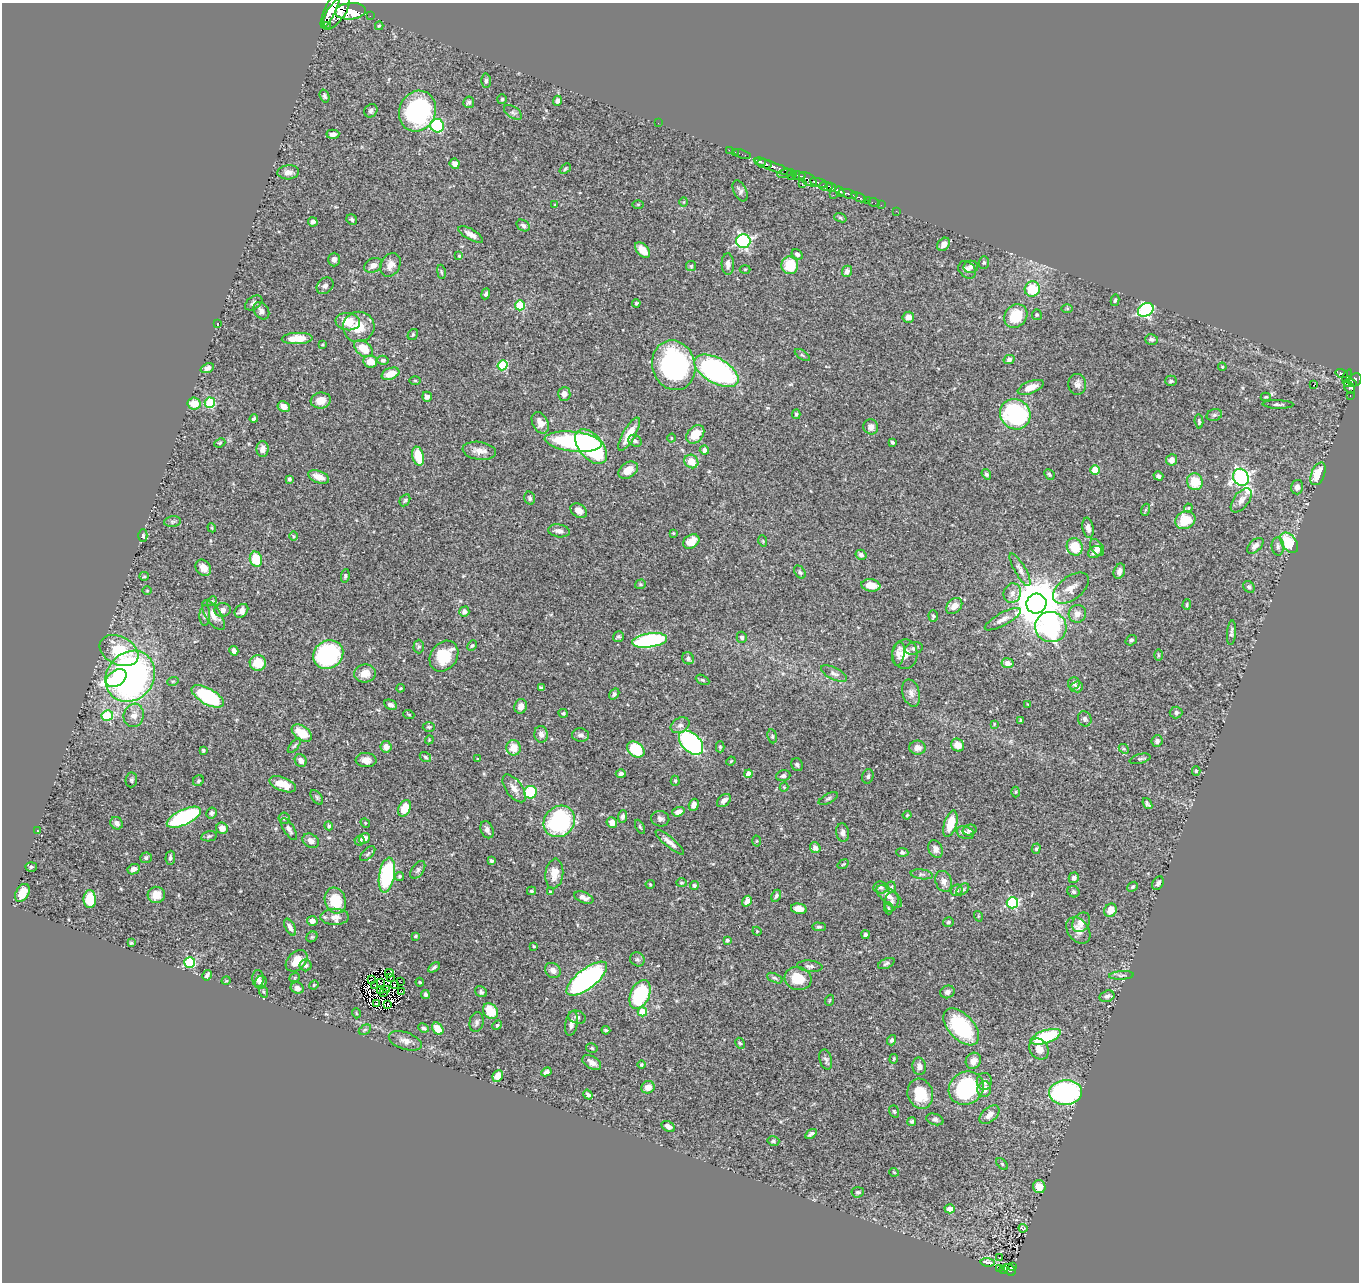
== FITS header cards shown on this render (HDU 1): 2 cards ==
NAXIS1  =                 1357
NAXIS2  =                 1280

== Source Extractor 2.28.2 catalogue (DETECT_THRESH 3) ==
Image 1357 x 1280 px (HDU 1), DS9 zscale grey, 1 PNG px = 1 image px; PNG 1361 x 1284 px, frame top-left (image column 1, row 1280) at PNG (2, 3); each listed source drawn as its Kron ellipse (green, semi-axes under 4 px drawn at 4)
Background 0.746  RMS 0.02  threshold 0.0596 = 3 sigma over >= 5 px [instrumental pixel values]
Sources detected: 467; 5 with non-positive FLUX_AUTO (blend fragments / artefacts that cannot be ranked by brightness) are neither listed nor drawn; the other 462 listed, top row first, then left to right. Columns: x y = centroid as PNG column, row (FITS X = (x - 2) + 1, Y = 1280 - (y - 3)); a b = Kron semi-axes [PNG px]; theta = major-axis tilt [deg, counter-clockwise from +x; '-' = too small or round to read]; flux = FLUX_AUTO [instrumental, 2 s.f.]
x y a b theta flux
330 9 20 5 65 2700
351 11 15 8 5 2600
336 13 20 8 54 3600
370 16 2 2 - 7.6
327 25 2 2 - 6500
379 26 4 3 - 2
486 81 7 5 88 2.9
325 96 7 4 -71 2.8
502 99 5 5 - 2.4
557 101 5 4 - 4.1
469 102 6 5 - 3.1
371 111 7 6 - 3.5
418 111 21 18 68 180
513 112 10 5 -33 3.5
658 123 2 2 - 61
437 126 7 6 - 100
333 134 6 4 3 5.3
729 150 2 2 - 10
735 152 2 2 - 4.3
742 154 9 2 -18 25
760 162 6 3 -9 250
455 164 5 5 - 5.3
765 164 7 4 -12 640
774 167 22 4 -21 650
565 169 6 4 42 1.9
288 172 11 7 5 7.3
784 173 7 3 14 200
791 175 5 5 - 180
799 175 7 3 -14 270
808 179 10 5 -34 310
819 183 9 3 -16 260
802 184 3 2 - 89
825 186 7 4 -7 860
831 187 5 3 - 280
740 191 11 6 -64 4.3
840 192 5 4 - 460
848 194 9 3 -16 540
833 195 2 2 - 22
859 197 8 3 -21 140
867 200 3 3 - 47
684 202 5 3 - 1.1
874 203 6 2 -18 18
638 204 6 4 1 1.5
555 205 4 2 - 0.85
881 205 2 2 - 7.6
896 211 2 2 - 7
840 218 6 4 -20 1.9
352 219 6 5 - 3.1
313 222 5 4 - 4.6
523 225 7 5 -32 3.4
471 234 14 5 -29 8
743 241 7 7 - 240
944 244 7 5 50 8.5
642 250 9 5 -47 14
797 254 6 4 -33 3.4
459 256 3 3 - 1.4
334 260 7 6 - 4.3
984 263 6 5 - 2.1
728 264 11 6 -88 6.5
373 265 9 7 29 7.4
390 265 12 9 60 10
790 265 8 8 - 37
691 266 5 5 - 1.7
971 267 7 6 - 4.4
745 269 5 3 - 1.2
967 270 10 7 -43 5.6
847 271 6 5 - 5.1
441 272 7 3 -81 1.6
325 286 9 7 42 5.3
1032 289 8 7 - 37
486 294 5 4 - 2.8
1115 300 6 4 80 2.4
254 303 9 6 34 4.4
636 303 4 4 - 1.8
520 305 5 5 - 68
1067 309 6 4 -1 1.7
1146 310 8 6 34 250
261 311 9 7 -53 6
1037 315 5 5 - 2
1016 316 13 10 46 43
908 317 6 5 - 8.8
348 322 12 8 -5 25
217 324 3 2 - 0.95
359 327 16 15 - 27
413 334 6 5 - 1.8
297 339 15 5 2 21
1151 339 6 5 - 4.2
323 344 4 3 - 1.4
363 348 10 7 -39 23
802 355 8 3 -34 1.9
383 360 5 4 - 3.1
1009 360 5 4 - 3.5
370 362 7 6 - 17
502 365 5 5 - 53
674 365 25 21 -73 230
1222 367 4 3 - 1.4
207 368 7 4 22 6
716 371 24 12 -29 350
1342 373 6 3 -15 160
390 374 9 5 20 20
1347 376 7 3 64 60
415 380 6 3 -2 1.6
1355 380 7 6 - 300
1171 381 6 5 - 3
1350 383 7 3 -5 240
1077 384 10 9 - 8.2
1313 385 2 2 - 210
1031 387 14 6 22 15
1349 387 7 5 -56 280
564 394 7 6 - 7.2
1350 395 4 3 - 16
427 397 5 4 - 5.4
1266 397 5 4 - 1.6
321 400 10 8 7 14
210 403 5 5 - 72
194 404 6 6 - 21
1278 404 15 4 -2 3.4
284 407 6 5 - 9.9
796 414 5 4 - 2.3
1015 414 16 14 -43 170
1214 415 8 6 16 3.3
254 419 4 3 - 2.3
1199 421 7 4 -84 2.4
540 423 11 7 -64 11
871 427 8 7 - 6.4
629 434 19 6 60 24
695 434 10 7 47 27
671 438 4 3 - 1.1
635 441 7 5 -31 3.1
573 442 29 10 -6 190
892 442 3 3 - 2.1
220 443 6 4 23 1.8
591 447 20 12 -50 180
263 449 8 6 90 7.4
704 450 5 4 - 6.5
479 451 17 9 -8 12
418 456 9 5 -76 31
1172 460 6 5 - 8.7
691 461 7 6 - 19
628 470 11 7 36 17
1095 470 4 4 - 28
986 474 5 4 - 2.8
1049 474 5 4 - 2.4
1318 474 12 6 68 31
1158 476 5 4 - 3.7
318 477 11 6 -20 11
1241 477 9 7 -61 420
289 479 4 3 - 3.1
1195 482 8 7 - 33
1297 487 7 6 - 5.3
530 498 6 5 - 2.7
405 500 6 5 - 2.1
1241 500 14 7 52 9.5
1188 508 4 4 - 1.4
1145 510 6 4 70 1.9
579 511 9 6 -32 8.6
1185 520 10 8 27 34
172 522 8 5 6 3
212 528 4 3 - 1.3
1088 528 10 5 -79 5.2
559 531 11 6 -9 6.8
673 533 3 3 - 1.2
143 536 6 4 -90 3.3
293 536 5 3 - 1.4
691 541 9 6 33 16
763 541 6 3 -72 1.2
1289 543 11 7 -53 51
1255 546 10 5 43 5.9
1278 546 9 6 -85 4.4
1075 547 9 8 - 31
1097 547 9 6 -56 6.5
1095 552 7 5 27 6.2
861 555 6 5 - 4
256 559 8 6 -75 33
203 568 9 7 -47 10
1020 570 18 5 -60 6.4
1119 571 8 5 68 6.2
800 572 7 5 -54 2.8
144 576 5 4 - 1.8
345 576 6 4 81 2
640 584 5 4 - 1.7
871 585 9 6 -10 19
1249 587 6 5 - 3.7
1071 588 21 11 37 14
147 591 5 3 - 1.1
1012 593 10 8 67 7.6
212 601 5 4 - 1.7
1036 604 10 10 - 6200
1187 605 5 4 - 1.7
954 606 9 6 46 12
223 610 8 7 - 5.5
241 611 8 5 44 6.8
464 612 5 5 - 4.8
1077 614 9 8 - 8.9
205 615 10 5 89 3.7
213 615 17 7 -57 12
933 616 6 4 -87 2.4
1003 619 20 6 28 9.3
1051 627 16 15 - 180
1232 633 12 4 85 3.7
618 637 5 5 - 2.4
742 637 5 5 - 2.9
650 640 17 7 8 180
1131 640 6 5 - 2.9
472 646 5 4 - 1.7
419 647 7 5 89 2.3
914 648 9 6 15 3.8
119 651 21 14 -27 59
234 651 5 4 - 5.1
898 654 12 6 83 7
905 654 15 12 87 15
328 655 16 13 34 170
1158 655 5 3 - 1.7
444 656 16 13 54 44
688 658 6 5 - 3.9
258 663 8 8 - 29
1008 663 6 5 - 8.1
365 674 11 9 9 13
834 674 14 6 -26 5.6
130 676 27 23 51 560
116 678 11 7 35 21
702 680 7 4 -26 2.4
173 681 6 3 18 1.7
1074 683 6 6 - 4.1
1077 687 6 5 - 4.1
400 688 4 3 - 1.4
541 688 4 3 - 2.1
911 693 14 8 -74 7.6
614 694 6 4 54 2.7
208 696 18 8 -30 110
391 705 6 4 -26 4.3
1028 705 4 2 - 1.1
521 706 7 6 - 8.1
563 713 5 4 - 2.1
1176 713 6 6 - 3.6
107 715 6 5 - 53
134 715 12 10 72 11
409 715 5 3 - 1.1
1085 719 7 6 - 3.8
1021 721 3 3 - 1.9
994 724 3 3 - 1.1
680 725 10 7 28 6
429 727 6 5 - 2
302 733 11 7 -34 22
541 734 8 6 -84 6.5
581 735 8 6 -6 4.6
772 736 7 4 -81 2.3
429 740 4 3 - 1.2
1157 741 6 5 - 3.9
691 743 14 9 -45 210
958 745 7 6 - 11
294 746 9 3 49 2
386 747 6 5 - 8.5
720 747 5 4 - 1.9
514 748 7 7 - 17
918 748 8 7 - 6.6
636 749 9 7 -38 49
1124 749 5 4 - 1.7
203 750 3 3 - 1.8
425 757 6 4 -33 2.3
478 759 3 3 - 1.5
1140 759 10 5 14 2.6
366 760 10 7 -5 8.6
301 761 6 5 - 7.9
731 761 5 3 - 1.2
797 765 7 5 -64 2.8
1196 771 5 4 - 1.6
621 774 5 4 - 3.8
749 774 4 4 - 14
783 776 7 5 18 3.1
868 776 7 5 74 3.1
131 780 7 6 - 2.7
198 781 6 5 - 2.3
675 781 5 4 - 1.9
283 784 14 6 -21 22
784 787 4 4 - 1.2
514 788 16 8 -53 10
530 792 6 6 - 63
1016 792 5 3 - 1.2
317 797 8 5 -53 2.4
828 798 10 5 28 2.9
724 800 8 5 40 6.2
1147 804 6 3 -53 2.5
694 805 6 4 72 5.5
404 808 8 6 63 25
678 812 6 4 20 7.7
212 813 5 5 - 2.8
907 815 4 4 - 1.4
623 816 6 4 89 3.6
184 817 18 7 25 140
284 818 6 6 - 2.3
660 819 9 7 -13 5.3
559 821 16 14 46 150
612 822 5 5 - 7.5
117 823 6 6 - 5.4
365 823 5 4 - 1.4
950 824 13 6 73 32
329 826 4 4 - 2.2
640 827 8 3 -64 2
222 828 6 5 - 11
289 829 12 5 -58 5.3
487 830 9 6 -66 4.5
970 830 7 5 14 3.8
38 831 4 2 - 0.91
843 832 9 6 -83 5
965 833 9 6 -17 4
209 836 8 5 11 2.6
364 838 6 5 - 7.3
360 840 5 5 - 2
311 841 8 6 -31 6.7
756 841 5 3 - 1.4
670 842 18 5 -40 8.5
815 848 6 5 - 6.7
936 849 9 7 -63 6.4
1036 849 5 4 - 1.8
902 852 6 4 -5 2.5
368 854 9 5 46 3
146 858 6 5 - 3.1
170 858 7 5 86 2.7
491 861 4 3 - 2.4
843 864 6 3 36 1.2
31 867 5 4 - 2.2
134 869 6 5 - 5.8
418 870 10 5 54 3.3
554 874 15 9 83 17
922 874 11 5 -7 3.3
387 875 18 7 80 130
400 876 4 4 - 2.2
1074 878 5 5 - 4
944 881 11 8 -70 8
681 883 5 4 - 1.7
1158 883 7 5 58 4.2
650 884 4 4 - 1.4
694 886 4 4 - 2.6
881 887 7 6 - 3.3
891 887 6 4 86 2.2
1133 887 6 4 39 2.1
963 889 7 4 39 2.3
957 890 6 5 - 2.7
531 891 4 3 - 1.9
550 892 4 3 - 1.7
1073 892 6 5 - 2.6
22 893 10 6 60 19
156 895 8 8 - 18
776 896 6 4 64 2.7
889 896 15 7 -40 11
584 898 10 5 -22 7.2
90 899 9 6 -89 45
335 901 13 10 -71 38
747 901 6 4 57 7.3
891 902 10 7 74 4.9
1012 903 6 5 - 150
888 908 6 4 -87 2.1
799 909 8 5 -12 9.8
1111 910 7 6 - 15
978 916 5 3 - 1.5
335 917 14 8 1 11
312 921 5 5 - 7.4
948 922 5 5 - 2.6
1081 922 11 8 53 12
290 927 9 5 -63 6.4
819 927 7 4 -1 2.5
1078 930 15 10 -52 12
757 931 4 4 - 1.1
865 935 4 4 - 3.6
415 936 4 3 - 1.6
312 937 6 5 - 1.7
727 940 4 4 - 2
131 943 4 3 - 1.7
534 946 3 2 - 1.3
637 959 7 6 - 3.2
297 961 12 9 44 16
190 962 5 5 - 110
886 963 9 4 25 3.3
305 965 6 6 - 4
810 966 13 5 -5 4.5
434 967 7 3 35 2.6
553 970 8 7 - 6.4
389 973 4 2 - 1.1
207 975 5 3 - 3.3
1121 975 12 4 3 3.8
295 977 5 3 - 1.1
258 978 8 5 88 8.5
390 978 2 2 - 1.3
775 978 8 4 -24 2.8
798 978 13 11 -16 30
372 979 2 2 - 0.95
587 979 24 10 38 390
226 981 4 3 - 1
261 982 6 5 - 5.1
401 982 2 2 - 0.92
420 982 4 3 - 1.4
380 983 4 2 - 0.5
314 985 5 4 - 1.4
394 985 3 2 - 0.69
375 986 3 2 - 0.64
297 988 6 5 - 5
386 989 3 2 - 0.64
380 991 2 2 - 0.29
264 992 6 3 -70 1.7
384 992 3 2 - 1.2
402 992 3 2 - 1.5
481 992 6 5 - 2.5
947 992 7 6 - 4.5
425 994 5 4 - 3
640 995 15 9 66 120
1107 996 8 5 15 5.1
830 1000 6 3 70 1.3
376 1004 3 2 - 1.6
388 1004 2 2 - 1.4
490 1011 8 6 -48 31
642 1012 5 4 - 45
356 1013 5 3 - 1
577 1017 9 6 -18 3.8
477 1022 10 7 79 4.1
571 1024 12 6 79 6.9
497 1025 5 4 - 1.5
961 1027 22 12 -47 130
423 1028 5 4 - 3.2
438 1029 7 5 -51 16
365 1030 6 4 30 2.1
606 1030 4 3 - 2.3
1046 1037 16 6 19 98
891 1040 5 4 - 3.2
405 1041 17 8 -18 8.9
740 1043 6 4 -63 2
592 1048 5 4 - 2
1039 1049 11 9 -56 13
826 1059 10 6 -75 3.7
894 1059 5 2 - 1.3
973 1061 8 7 - 10
592 1063 10 6 -33 7.8
641 1065 4 4 - 1.8
919 1066 9 7 -80 7.2
546 1072 5 4 - 3.7
498 1076 6 5 - 17
984 1081 8 7 - 6
648 1087 7 6 - 9.9
966 1088 18 16 31 140
984 1089 8 6 77 9.4
1066 1092 16 12 3 260
920 1094 15 12 -72 34
588 1095 5 4 - 3.5
894 1111 6 4 -71 1.9
990 1115 11 7 41 10
935 1119 9 5 -19 3.5
912 1121 4 4 - 2.1
668 1126 7 5 -31 5.9
811 1134 6 3 33 3.3
773 1141 6 4 -15 2.3
1002 1164 7 4 -46 2.1
894 1172 5 3 - 1.1
1039 1187 6 6 - 16
858 1192 6 5 - 2.3
950 1209 5 4 - 13
1023 1228 4 3 - 1.8
1000 1258 3 3 - 2
987 1262 7 3 -6 3.3
1013 1266 3 2 - 9
1000 1268 2 2 - 2.4
1003 1269 3 3 - 27
1010 1270 6 5 - 110
At the frame edge (FLAGS 8, measured only in part): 1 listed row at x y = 330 9
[5 non-positive-flux detections neither listed nor drawn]